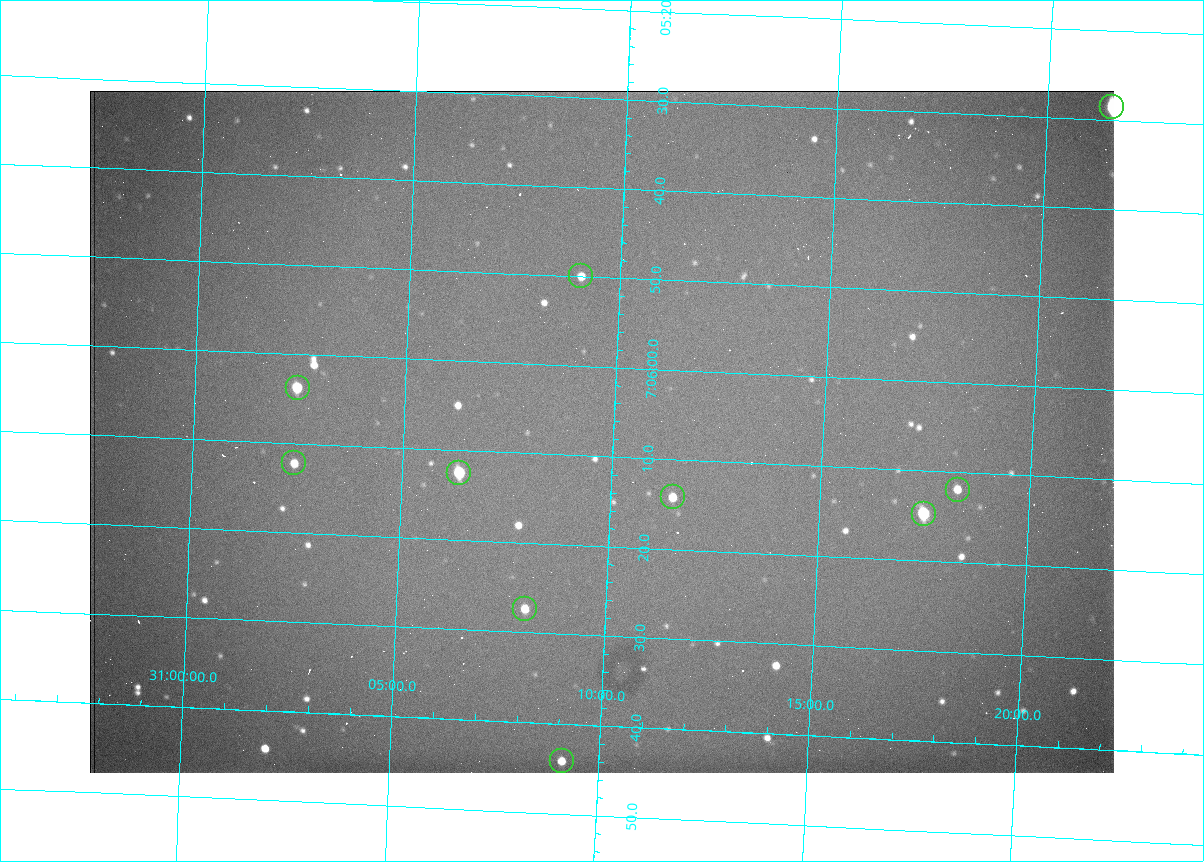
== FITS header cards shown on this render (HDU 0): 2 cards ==
NAXIS1  =                 1024 /fastest changing axis
NAXIS2  =                  682 /next to fastest changing axis

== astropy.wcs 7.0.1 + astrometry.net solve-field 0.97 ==
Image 1024 x 682 px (HDU 0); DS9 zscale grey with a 90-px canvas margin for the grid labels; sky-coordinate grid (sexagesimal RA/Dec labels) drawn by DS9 from the SOLVED WCS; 10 Tycho-2 reference stars matched to detected sources circled (green)
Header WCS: RA---TAN/DEC--TAN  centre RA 07:06:07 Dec +31:10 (106.53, +31.16 deg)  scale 1.43 arcsec/px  FOV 24.4' x 16.3'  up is -93 deg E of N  parity flipped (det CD > 0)
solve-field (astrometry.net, Tycho-2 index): VERIFIED the header's WCS against the Tycho-2 star catalogue (10 matches, 0 conflicts) and refined it, rather than solving blind
Solved WCS: RA---TAN-SIP/DEC--TAN-SIP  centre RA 07:06:07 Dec +31:10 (106.53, +31.16 deg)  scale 1.43 arcsec/px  FOV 24.4' x 16.3'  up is -92 deg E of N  parity flipped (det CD > 0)
The solver's refit moves the header's centre by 0.46 arcsec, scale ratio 0.9995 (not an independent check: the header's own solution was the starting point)
Tycho-2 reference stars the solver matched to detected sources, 10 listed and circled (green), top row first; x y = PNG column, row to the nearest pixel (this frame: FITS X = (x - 90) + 1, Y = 682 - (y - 91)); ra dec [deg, ICRS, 3 dp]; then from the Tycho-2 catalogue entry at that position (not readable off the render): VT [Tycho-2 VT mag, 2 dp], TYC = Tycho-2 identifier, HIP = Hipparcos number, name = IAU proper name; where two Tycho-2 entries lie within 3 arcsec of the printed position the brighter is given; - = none
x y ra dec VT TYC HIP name
1112 107 106.369 +31.359 8.79 2438-636-1 - -
581 276 106.458 +31.151 12.35 2438-728-1 - -
298 388 106.516 +31.041 10.39 2438-398-1 - -
294 463 106.551 +31.041 11.84 2438-663-1 - -
459 473 106.552 +31.106 9.20 2438-180-1 - -
958 490 106.550 +31.305 11.61 2438-184-1 - -
673 497 106.559 +31.192 11.79 2438-1039-1 - -
924 514 106.562 +31.292 10.01 2438-106-1 - -
525 609 106.614 +31.135 11.36 2438-550-1 - -
562 761 106.684 +31.152 11.76 2438-931-1 - -